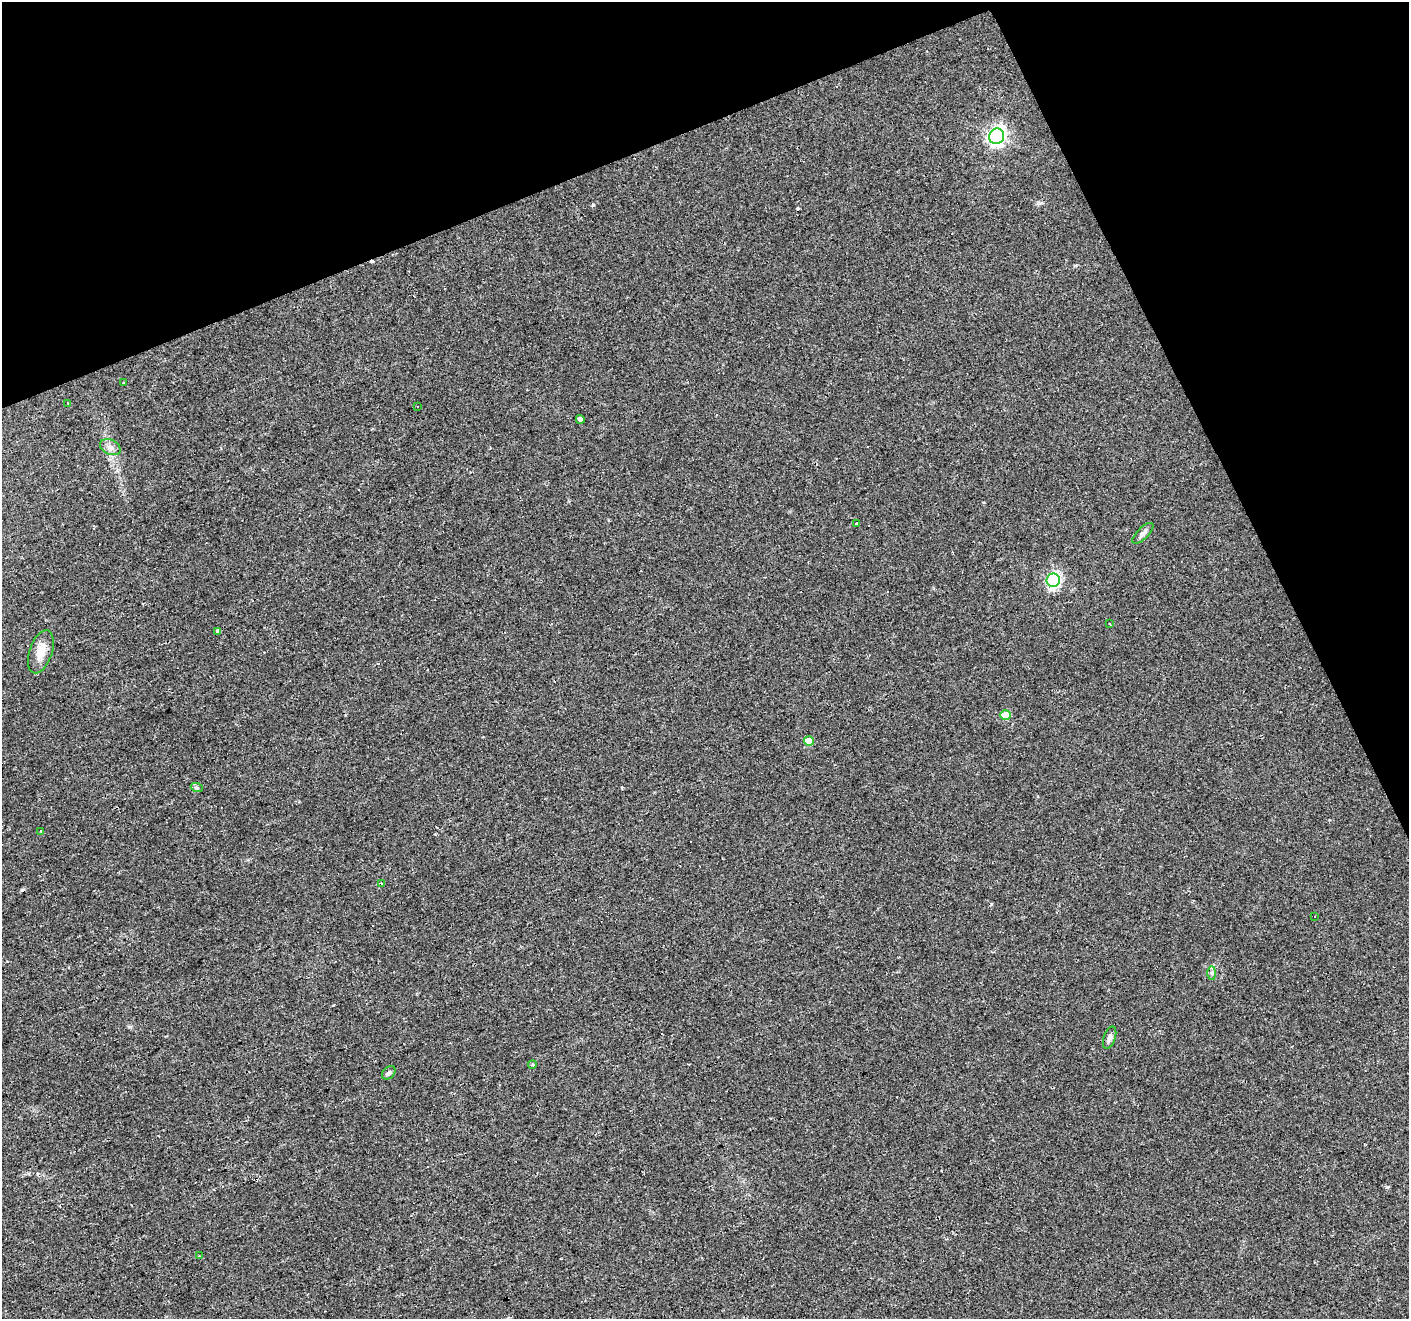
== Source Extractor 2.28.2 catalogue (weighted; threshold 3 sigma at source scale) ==
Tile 3 of 4 x 4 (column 3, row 1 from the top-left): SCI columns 2817-4223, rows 4034-5350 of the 5631 x 5490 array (HDU 1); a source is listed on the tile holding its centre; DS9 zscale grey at full resolution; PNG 1411 x 1321 px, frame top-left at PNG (2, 2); each listed source drawn as its Kron ellipse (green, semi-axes under 4 px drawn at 4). Shown black and unused: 21% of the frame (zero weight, under 2 of 3 exposures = <1% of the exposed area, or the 3 px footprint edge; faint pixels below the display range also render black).
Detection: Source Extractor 2.28.2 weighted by HDU 2 'WHT'; one run over the whole footprint, this tile lists its part. Background 0.034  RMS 0.0061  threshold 0.0276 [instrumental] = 3 sigma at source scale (4.5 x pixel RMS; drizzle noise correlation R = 1.50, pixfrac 1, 0.0396/0.0396 arcsec/px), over >= 5 px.
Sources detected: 34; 11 cosmic-ray / hot-pixel residue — neither listed nor drawn; the other 23 listed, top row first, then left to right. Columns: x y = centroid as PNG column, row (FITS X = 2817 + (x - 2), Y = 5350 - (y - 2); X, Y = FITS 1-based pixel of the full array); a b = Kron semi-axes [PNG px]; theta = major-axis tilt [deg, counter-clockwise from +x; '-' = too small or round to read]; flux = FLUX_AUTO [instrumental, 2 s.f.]
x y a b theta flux
997 136 8 7 - 250
124 383 3 2 - 0.76
68 403 3 2 - 1.1
417 406 3 3 - 2.5
580 419 4 4 - 8.1
110 447 11 7 -25 2.8
857 524 3 3 - 1.7
1143 533 14 5 45 2.4
1053 580 7 6 - 120
1110 623 3 2 - 0.86
218 631 3 3 - 21
41 652 22 11 71 8.2
1006 715 5 5 - 14
809 741 5 5 - 12
197 788 6 4 -19 0.85
40 831 4 2 - 0.55
382 883 3 3 - 3
1314 916 3 3 - 6.5
1212 973 7 4 90 1.3
1110 1038 11 6 72 2.1
532 1064 4 3 - 0.84
389 1073 8 5 43 1.5
199 1256 2 2 - 0.57
Unlisted compact peaks at least as high as the median listed source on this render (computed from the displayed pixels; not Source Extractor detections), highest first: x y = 593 205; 1387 1187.